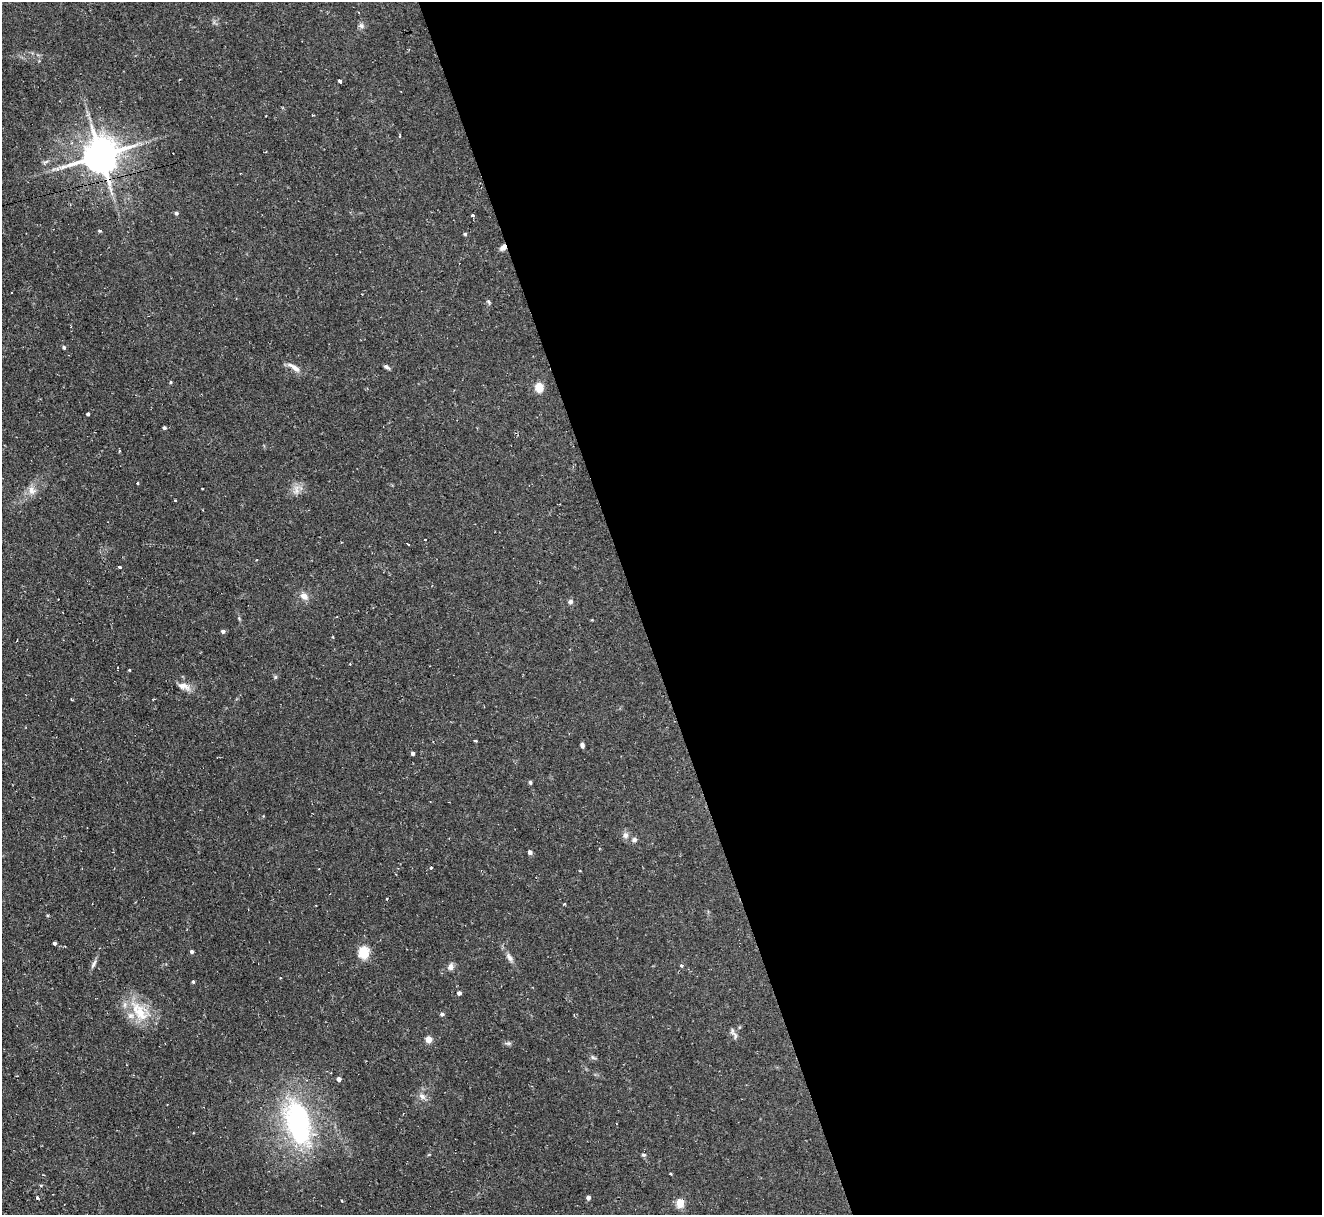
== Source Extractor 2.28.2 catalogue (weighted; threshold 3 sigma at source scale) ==
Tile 8 of 4 x 4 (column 4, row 2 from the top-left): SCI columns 3960-5279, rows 2567-3779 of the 5279 x 5261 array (HDU 1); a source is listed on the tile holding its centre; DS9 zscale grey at full resolution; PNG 1324 x 1217 px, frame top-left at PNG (2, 2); no overlay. Shown black and unused: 52% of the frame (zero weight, under 2 of 3 exposures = <1% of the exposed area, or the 3 px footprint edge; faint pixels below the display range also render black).
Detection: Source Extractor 2.28.2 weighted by HDU 2 'WHT'; one run over the whole footprint, this tile lists its part. Background 0.126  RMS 0.0071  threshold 0.0318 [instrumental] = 3 sigma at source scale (4.5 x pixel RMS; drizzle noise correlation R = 1.50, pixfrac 1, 0.05/0.05 arcsec/px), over >= 5 px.
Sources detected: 72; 6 cosmic-ray / hot-pixel residue — not listed; the other 66 listed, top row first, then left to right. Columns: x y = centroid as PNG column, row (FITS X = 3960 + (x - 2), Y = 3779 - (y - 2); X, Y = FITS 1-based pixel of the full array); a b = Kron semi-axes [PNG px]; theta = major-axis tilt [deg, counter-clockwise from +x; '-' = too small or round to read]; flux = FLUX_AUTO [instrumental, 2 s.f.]
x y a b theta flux
361 25 9 6 -34 2.2
339 81 3 3 - 8.3
313 115 2 2 - 0.68
400 136 5 3 - 0.74
100 155 11 11 - 1500
57 169 10 4 5 2
176 213 4 4 - 1.4
473 215 3 3 - 1.9
99 231 4 3 - 0.86
465 234 4 3 - 0.9
503 247 7 5 53 3.6
12 293 2 2 - 0.53
489 302 7 4 -73 1.2
64 347 5 4 - 1.2
294 367 20 6 -33 4.8
387 367 9 4 -21 1.6
170 382 4 4 - 0.78
539 387 5 5 - 31
88 414 3 3 - 1.5
164 428 4 4 - 1.2
137 483 3 3 - 1.1
32 490 13 9 -58 4.9
296 491 11 6 76 3.6
407 544 3 3 - 2.7
119 567 3 3 - 1.7
304 596 10 8 -43 4.8
570 601 6 6 - 1.8
223 631 4 4 - 2
118 668 4 2 - 1.2
129 670 3 3 - 0.56
275 677 5 5 - 0.94
184 686 19 9 -18 5.7
475 741 4 3 - 2.1
582 745 5 4 - 1.9
413 753 4 3 - 2
530 782 5 4 - 1
625 835 8 7 - 3
634 840 7 7 - 1.8
530 852 4 4 - 3
431 868 4 3 - 0.99
564 904 3 3 - 1.1
316 905 2 2 - 0.46
54 943 4 3 - 1.1
192 951 4 4 - 1.7
364 953 13 11 -90 12
509 957 14 6 -59 3.2
94 964 13 5 59 2.2
681 965 4 3 - 1
450 967 7 6 - 3.5
280 978 3 2 - 0.48
193 981 4 3 - 0.94
459 993 4 4 - 2.4
139 1011 37 17 -53 23
442 1014 5 4 - 1.6
732 1031 12 6 -72 2.5
428 1039 4 4 - 11
508 1043 10 4 0 1.4
593 1057 8 4 -23 1.4
339 1079 4 4 - 3.3
422 1096 10 7 -45 3.3
298 1123 51 26 -76 120
643 1155 5 4 - 1.3
588 1197 4 4 - 2.9
37 1198 3 3 - 1.7
342 1201 3 3 - 2.4
680 1203 5 5 - 26
Overlapping masked pixels (flux is a lower limit): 2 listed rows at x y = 100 155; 503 247